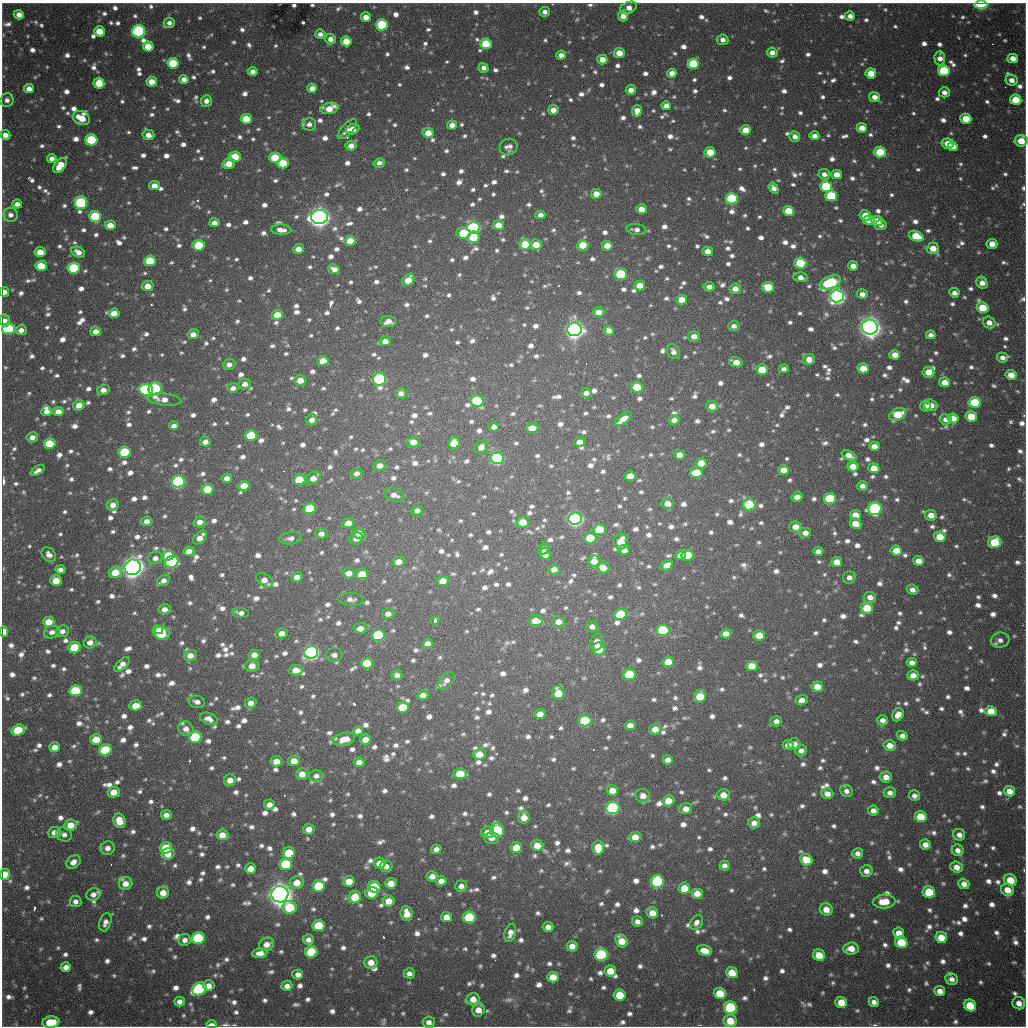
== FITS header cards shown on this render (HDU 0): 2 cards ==
NAXIS1  =                 1024 / length of data axis 1
NAXIS2  =                 1024 / length of data axis 2

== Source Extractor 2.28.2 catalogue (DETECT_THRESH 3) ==
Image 1024 x 1024 px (HDU 0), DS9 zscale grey, 1 PNG px = 1 image px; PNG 1028 x 1028 px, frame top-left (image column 1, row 1024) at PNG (2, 3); each listed source drawn as its Kron ellipse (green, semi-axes under 4 px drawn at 4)
Background 758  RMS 23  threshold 68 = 3 sigma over >= 5 px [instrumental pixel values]
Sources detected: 1739; of the 1739, the 500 brightest by FLUX_AUTO listed and drawn (1239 fainter detections omitted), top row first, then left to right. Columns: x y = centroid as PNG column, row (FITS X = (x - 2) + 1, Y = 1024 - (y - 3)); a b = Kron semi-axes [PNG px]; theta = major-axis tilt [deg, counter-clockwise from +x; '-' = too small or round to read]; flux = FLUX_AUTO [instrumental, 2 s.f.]
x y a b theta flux
981 5 6 4 -2 1.4e+05
628 8 9 5 23 1.4e+04
545 12 5 5 - 8.7e+03
19 15 5 4 - 1.3e+04
623 16 5 5 - 1.5e+04
850 16 5 5 - 9.0e+03
366 17 5 4 - 1.4e+04
169 23 5 5 - 8.2e+03
382 25 6 5 - 1.2e+05
99 31 5 5 - 3.3e+04
139 31 6 6 - 3.3e+05
320 34 5 4 - 8.5e+03
330 39 5 5 - 1.1e+04
723 40 5 5 - 9.7e+03
346 41 5 5 - 3.4e+04
486 44 5 5 - 5.7e+04
148 46 5 5 - 3.2e+04
772 52 5 5 - 1.2e+04
619 53 5 5 - 2.4e+04
561 55 5 4 - 9.9e+03
940 58 7 5 -89 1.2e+04
1013 58 5 4 - 1.5e+04
602 60 5 4 - 1.9e+04
173 63 6 5 - 6.9e+04
693 64 5 5 - 1.0e+05
483 68 5 5 - 8.7e+03
253 71 5 4 - 1.1e+04
944 71 6 5 - 1.2e+05
672 73 5 4 - 1.3e+04
871 73 5 5 - 3.1e+04
184 79 5 4 - 9.8e+03
1012 80 6 5 - 1.1e+04
152 82 5 5 - 2.0e+04
99 83 5 5 - 3.9e+04
312 88 5 4 - 1.2e+04
29 89 5 4 - 1.3e+04
631 90 5 5 - 1.1e+04
944 92 5 5 - 8.8e+03
875 97 5 5 - 1.3e+04
7 100 7 6 - 8.6e+03
1016 100 6 5 - 3.7e+04
206 101 6 5 - 9.5e+03
666 106 5 4 - 1.0e+04
329 108 9 5 12 2.8e+04
553 110 5 4 - 1.6e+04
637 111 6 5 - 1.6e+04
81 118 9 6 -25 3.3e+04
246 119 5 5 - 4.1e+04
966 119 5 5 - 3.7e+04
309 124 7 6 - 1.0e+04
452 125 5 4 - 1.1e+04
862 128 5 5 - 1.7e+04
347 129 13 5 47 1.0e+04
353 129 7 5 21 2.0e+04
746 130 5 5 - 2.6e+04
428 133 5 5 - 2.3e+04
5 135 5 5 - 1.3e+04
148 135 6 5 - 1.3e+04
795 136 5 5 - 9.7e+03
814 136 5 4 - 1.1e+04
91 140 6 5 - 1.2e+05
1021 141 6 6 - 3.2e+04
948 143 6 5 - 2.0e+04
351 146 5 5 - 1.3e+04
953 146 5 4 - 1.2e+04
509 147 9 8 - 9.3e+03
710 152 5 5 - 3.4e+04
880 152 6 5 - 6.0e+04
235 157 6 5 - 5.4e+04
52 158 5 4 - 8.8e+03
275 158 6 5 - 6.2e+04
283 163 6 5 - 4.9e+04
379 163 6 4 15 8.4e+03
229 164 6 5 - 2.4e+04
60 166 8 5 52 3.1e+04
824 174 6 5 - 9.6e+03
837 174 5 4 - 1.8e+04
154 186 5 4 - 1.7e+04
826 186 6 5 - 8.6e+04
774 188 6 4 -56 8.0e+03
596 194 5 5 - 1.9e+04
831 196 6 5 - 1.0e+05
732 199 6 5 - 1.6e+05
81 203 6 6 - 2.1e+05
17 204 5 4 - 1.0e+04
641 209 5 5 - 1.6e+04
789 211 5 5 - 4.9e+04
10 215 7 7 - 9.1e+03
540 215 5 4 - 9.8e+03
865 215 6 5 - 2.9e+04
95 216 6 5 - 9.8e+04
319 217 8 7 - 1.4e+06
869 220 5 4 - 2.7e+04
877 221 6 5 - 2.1e+04
214 223 5 4 - 1.1e+04
110 225 5 5 - 2.1e+04
498 225 5 5 - 2.1e+04
881 225 6 5 - 8.8e+03
473 228 6 5 - 3.8e+05
281 230 10 5 -6 1.3e+04
636 230 10 5 -5 8.2e+03
463 233 7 5 -5 5.3e+04
916 236 8 5 -20 4.5e+04
473 237 6 5 - 5.1e+04
350 241 5 5 - 2.7e+04
525 244 5 5 - 4.6e+04
992 244 5 5 - 1.6e+04
199 245 6 5 - 5.8e+04
536 245 6 5 - 2.2e+04
583 245 5 5 - 4.3e+04
607 246 5 5 - 1.9e+04
933 248 6 6 - 2.4e+04
298 249 5 5 - 1.4e+04
708 251 5 4 - 1.7e+04
40 252 5 5 - 2.6e+04
78 252 7 5 -26 1.3e+04
150 261 6 5 - 6.8e+04
800 263 6 5 - 9.4e+04
41 266 5 5 - 5.2e+04
853 266 5 4 - 1.5e+04
74 268 6 5 - 1.1e+05
334 269 6 4 -23 1.1e+04
621 274 6 5 - 1.3e+05
800 277 7 5 -1 1.1e+04
408 280 7 5 48 3.1e+04
830 282 11 6 22 1.5e+05
982 283 6 5 - 1.3e+04
148 286 5 5 - 1.9e+04
640 286 5 5 - 2.4e+04
709 287 5 5 - 8.8e+03
768 287 6 5 - 4.7e+04
735 289 6 5 - 1.5e+04
4 292 5 4 - 1.1e+04
954 293 5 4 - 8.8e+03
862 294 5 4 - 9.7e+03
837 296 7 6 - 8.2e+05
682 300 5 5 - 2.3e+04
983 308 6 5 - 4.5e+04
599 312 6 5 - 1.9e+04
114 313 5 5 - 1.9e+04
277 315 5 5 - 2.7e+04
5 320 6 5 - 1.0e+04
388 322 8 5 2 1.5e+04
989 322 6 6 - 1.3e+04
734 326 6 5 - 8.4e+03
870 327 8 7 - 1.5e+06
9 329 6 5 - 1.6e+05
574 329 7 7 - 1.1e+06
21 330 6 5 - 1.1e+04
96 331 5 4 - 1.1e+04
609 331 5 5 - 1.2e+04
193 334 6 5 - 1.2e+04
931 335 5 4 - 8.3e+03
694 336 6 5 - 1.4e+04
385 341 6 5 - 1.3e+04
673 352 8 6 -59 8.2e+03
895 355 5 5 - 1.7e+04
1002 358 5 5 - 8.5e+03
809 359 6 5 - 1.7e+04
323 361 5 5 - 2.5e+04
736 362 7 5 -19 2.0e+04
229 364 6 5 - 8.7e+03
863 368 5 5 - 3.0e+04
784 369 5 4 - 8.0e+03
762 370 5 5 - 4.0e+04
928 372 6 5 - 2.2e+04
1011 375 5 5 - 2.0e+04
379 379 6 6 - 2.9e+05
300 380 6 5 - 1.9e+04
944 382 5 4 - 1.9e+04
245 384 6 5 - 1.1e+04
637 387 6 5 - 5.3e+04
233 388 5 5 - 8.4e+03
155 389 7 6 - 2.0e+05
103 390 6 5 - 1.1e+04
146 390 7 6 - 2.1e+05
401 393 6 5 - 8.7e+03
586 393 6 5 - 9.2e+03
165 399 17 6 -6 1.6e+04
477 401 6 6 - 1.2e+05
975 402 6 5 - 1.0e+05
79 405 6 5 - 1.4e+04
931 405 7 5 -19 1.8e+04
712 406 6 5 - 1.7e+04
925 406 5 5 - 9.2e+03
47 411 5 5 - 1.0e+04
58 412 5 4 - 1.5e+04
898 414 9 6 22 5.1e+04
971 417 6 5 - 4.6e+04
953 418 5 5 - 2.3e+04
623 419 10 4 38 1.7e+04
946 419 6 5 - 1.0e+04
312 420 6 5 - 1.0e+04
674 420 5 5 - 1.1e+04
174 426 5 4 - 9.0e+03
494 427 5 4 - 8.2e+03
532 428 6 5 - 2.4e+04
251 435 6 5 - 7.2e+04
32 437 5 5 - 9.4e+03
205 442 5 4 - 1.1e+04
413 442 7 5 -1 1.5e+04
579 442 5 5 - 1.1e+04
454 443 6 5 - 3.4e+04
50 444 6 5 - 6.4e+04
874 446 5 4 - 1.2e+04
481 447 7 6 - 1.2e+04
125 452 6 5 - 9.2e+04
679 455 5 5 - 1.6e+04
849 455 8 4 -25 1.5e+04
497 458 6 6 - 3.4e+05
701 463 5 5 - 2.2e+04
380 466 6 5 - 1.2e+04
853 466 5 5 - 2.0e+04
874 468 5 5 - 2.2e+04
38 470 8 4 30 8.0e+03
784 470 5 5 - 2.2e+04
357 473 6 5 - 8.5e+03
696 473 6 5 - 4.8e+04
630 476 5 5 - 2.3e+04
227 478 5 4 - 1.1e+04
313 478 8 5 33 1.5e+04
299 480 6 5 - 5.8e+04
178 481 6 6 - 3.2e+05
244 486 6 5 - 2.9e+04
862 486 5 4 - 8.2e+03
207 489 6 5 - 4.5e+04
394 495 10 6 -19 1.1e+04
797 497 5 4 - 1.3e+04
830 499 6 5 - 1.1e+05
667 503 6 5 - 1.5e+04
113 505 6 5 - 1.3e+04
749 505 6 5 - 1.3e+05
310 509 6 5 - 1.0e+05
875 509 7 6 - 2.4e+05
417 510 5 5 - 9.1e+03
855 515 5 5 - 1.9e+04
931 515 6 5 - 1.5e+04
575 519 7 6 - 5.8e+05
147 521 6 4 8 1.0e+04
200 522 6 5 - 1.1e+04
523 522 6 5 - 3.0e+04
348 523 6 5 - 1.8e+04
855 524 6 5 - 2.7e+04
795 527 6 5 - 1.8e+04
600 530 6 5 - 5.2e+04
359 533 6 5 - 1.7e+04
805 533 6 5 - 1.2e+04
321 534 6 5 - 9.6e+03
940 537 6 5 - 3.1e+04
200 538 8 5 43 1.5e+04
291 538 11 6 6 8.9e+03
356 538 7 6 - 1.1e+04
590 538 6 5 - 6.7e+04
621 541 8 6 79 2.6e+04
995 542 6 6 - 6.9e+04
544 549 6 5 - 9.3e+03
624 550 5 5 - 9.3e+03
896 550 5 5 - 2.6e+04
189 551 5 4 - 1.5e+04
818 551 5 4 - 8.8e+03
545 554 6 5 - 1.8e+04
49 555 8 6 -45 9.4e+03
168 555 6 5 - 3.7e+04
681 555 5 5 - 1.3e+04
687 555 6 5 - 4.3e+04
155 558 7 6 - 8.8e+03
594 561 6 5 - 1.8e+04
918 561 5 5 - 1.6e+04
172 562 6 5 - 2.4e+05
399 562 6 5 - 2.1e+04
837 562 5 5 - 2.2e+04
667 565 7 5 29 1.2e+04
133 567 8 7 - 1.5e+06
603 568 6 5 - 2.2e+04
554 569 6 5 - 1.2e+04
60 570 5 4 - 8.9e+03
115 572 6 6 - 3.1e+04
349 573 6 5 - 1.4e+04
362 574 6 5 - 3.7e+04
297 577 5 5 - 1.2e+04
849 577 6 6 - 8.6e+03
164 580 7 5 29 8.8e+03
265 580 9 6 -36 1.4e+04
56 581 6 5 - 2.8e+04
443 581 6 5 - 2.2e+04
912 590 6 5 - 9.4e+03
870 597 6 5 - 1.2e+04
351 599 13 6 -4 8.8e+03
867 608 6 5 - 3.9e+04
164 609 6 5 - 1.0e+04
241 613 8 5 -7 8.0e+03
388 614 6 5 - 9.2e+03
620 614 6 5 - 5.9e+04
435 621 5 3 - 2.0e+04
536 621 7 5 -3 2.2e+04
49 622 5 5 - 2.9e+04
559 622 6 5 - 1.4e+04
592 627 6 5 - 8.3e+03
360 628 7 5 5 1.3e+04
158 630 5 3 - 4.0e+04
663 630 6 6 - 1.3e+05
62 631 6 5 - 8.5e+03
4 632 5 4 - 2.9e+04
52 632 8 6 16 8.7e+03
161 633 8 6 -17 1.0e+05
282 633 6 5 - 1.3e+04
726 634 5 4 - 1.5e+04
378 635 6 6 - 1.3e+05
759 635 6 5 - 3.2e+04
1000 640 9 7 9 8.8e+03
90 642 6 6 - 1.3e+04
597 642 9 6 69 1.6e+04
428 643 5 5 - 9.7e+03
74 647 6 5 - 6.5e+04
599 649 6 6 - 2.7e+04
311 652 7 6 - 5.8e+05
190 655 6 5 - 1.4e+04
254 655 5 5 - 1.2e+04
334 655 8 6 3 8.6e+03
668 662 6 5 - 3.0e+04
367 663 6 5 - 6.4e+04
912 663 5 4 - 1.0e+04
122 664 9 5 43 1.2e+04
252 666 7 6 - 1.8e+04
752 666 6 5 - 3.2e+04
296 670 6 5 - 2.0e+04
629 674 6 5 - 7.3e+04
397 675 5 5 - 8.9e+03
913 675 5 5 - 1.5e+04
446 681 10 6 50 9.7e+03
817 687 6 5 - 1.9e+04
76 691 6 5 - 1.2e+05
558 693 7 6 - 3.2e+04
423 695 5 5 - 1.7e+04
700 696 6 6 - 4.1e+04
802 700 6 5 - 1.1e+04
197 702 8 6 -10 9.0e+03
251 703 6 5 - 1.2e+04
136 706 6 5 - 2.2e+04
402 707 6 5 - 4.0e+04
991 711 6 5 - 2.7e+04
540 714 5 5 - 1.5e+04
898 715 7 5 60 1.6e+04
209 719 9 5 -21 1.1e+04
883 720 5 5 - 9.8e+03
585 721 6 6 - 9.9e+04
776 721 6 5 - 8.4e+03
630 725 5 4 - 1.2e+04
186 729 8 7 - 1.2e+04
655 729 6 5 - 1.8e+04
18 730 7 5 19 7.0e+04
358 731 5 4 - 8.6e+03
902 736 5 4 - 8.7e+03
195 737 6 6 - 1.0e+05
96 739 6 5 - 3.1e+04
344 739 11 6 14 2.1e+04
365 739 6 5 - 1.6e+04
794 744 6 6 - 1.3e+04
788 745 5 5 - 1.2e+04
890 745 6 5 - 1.6e+04
55 747 5 5 - 1.4e+04
105 750 6 5 - 9.5e+04
801 751 6 5 - 9.2e+03
479 754 6 5 - 2.4e+04
668 760 5 5 - 1.1e+04
276 761 6 5 - 1.9e+04
294 761 6 5 - 2.1e+04
359 762 5 4 - 1.1e+04
302 774 6 6 - 1.8e+04
460 774 7 5 3 4.1e+04
316 776 7 6 - 8.2e+03
886 777 6 5 - 1.4e+04
230 780 6 5 - 1.4e+04
612 790 6 5 - 1.9e+04
846 791 6 6 - 8.5e+03
1009 791 5 5 - 1.6e+04
114 792 6 5 - 2.1e+04
890 793 6 5 - 8.8e+03
827 794 6 5 - 1.3e+04
723 795 6 6 - 2.0e+04
643 796 7 7 - 1.4e+04
914 796 5 5 - 8.2e+03
668 801 6 5 - 2.7e+04
269 804 5 5 - 1.3e+04
613 808 6 6 - 2.8e+05
686 809 6 5 - 1.3e+04
873 811 5 5 - 1.0e+04
166 815 5 5 - 9.5e+03
921 816 6 5 - 4.1e+04
524 817 6 6 - 1.6e+04
119 821 7 6 - 2.7e+04
754 823 6 5 - 1.1e+04
71 825 6 6 - 2.4e+04
309 829 6 5 - 1.5e+04
497 830 7 6 - 1.6e+05
54 832 6 5 - 1.3e+04
487 832 6 5 - 1.4e+04
64 834 8 7 - 8.5e+03
222 835 6 5 - 2.2e+04
959 835 6 5 - 1.0e+04
635 837 6 5 - 2.0e+04
491 838 7 6 - 1.1e+04
537 845 6 5 - 2.1e+04
925 845 5 5 - 1.3e+04
516 847 6 5 - 3.0e+04
598 847 7 6 - 3.0e+04
108 848 7 6 - 1.2e+04
166 848 6 5 - 5.5e+04
436 849 5 4 - 9.1e+03
958 850 6 5 - 9.5e+03
289 853 6 6 - 5.7e+04
857 853 5 5 - 9.0e+03
168 854 6 5 - 1.7e+04
806 860 6 5 - 4.2e+04
73 862 8 6 36 1.2e+04
380 863 6 5 - 1.4e+04
286 864 6 6 - 8.4e+04
724 865 5 5 - 8.1e+03
386 866 6 5 - 8.2e+03
956 867 6 5 - 1.4e+04
250 869 6 5 - 1.6e+04
866 871 6 6 - 9.9e+03
5 875 5 5 - 3.8e+04
432 876 5 5 - 1.1e+04
1010 880 6 5 - 3.6e+04
349 881 6 5 - 2.8e+04
441 881 5 5 - 1.3e+04
657 881 6 6 - 2.0e+05
297 883 7 6 - 2.3e+04
391 883 6 5 - 2.2e+04
126 884 7 6 - 1.5e+04
964 884 6 5 - 1.1e+04
319 886 6 5 - 6.8e+04
461 886 6 5 - 9.4e+03
374 887 6 5 - 6.6e+04
684 888 6 5 - 3.2e+04
1008 890 7 6 - 2.2e+04
929 892 6 6 - 5.7e+04
163 893 6 6 - 1.8e+04
372 893 6 6 - 3.1e+04
697 893 6 5 - 1.9e+04
93 894 7 6 - 9.4e+03
280 894 8 8 - 2.0e+06
355 897 6 6 - 3.8e+04
75 901 6 5 - 8.2e+03
389 901 6 5 - 2.1e+04
884 901 11 7 3 3.3e+04
290 907 7 6 - 6.7e+04
826 909 6 6 - 1.8e+04
652 913 6 5 - 1.9e+04
407 914 7 6 - 1.9e+04
446 917 5 5 - 1.5e+04
469 917 6 6 - 1.1e+05
637 921 5 5 - 9.1e+03
105 922 9 5 71 8.9e+03
696 922 8 6 54 8.6e+03
319 925 6 6 - 6.1e+04
548 927 5 5 - 1.1e+04
510 933 9 5 73 1.1e+04
899 933 5 5 - 2.0e+04
941 937 6 5 - 3.0e+04
198 938 6 6 - 1.6e+05
185 940 6 6 - 9.8e+03
308 940 5 5 - 8.7e+03
621 941 7 5 -56 2.8e+04
901 942 6 5 - 6.2e+04
267 944 8 6 25 1.5e+04
572 946 5 5 - 1.4e+04
851 949 8 6 4 2.0e+04
705 951 7 5 -16 1.9e+04
311 952 6 6 - 7.7e+04
260 953 7 5 8 1.2e+04
601 955 6 6 - 1.5e+05
819 955 6 5 - 2.9e+04
371 962 6 6 - 1.7e+04
66 967 5 5 - 1.0e+04
610 971 6 5 - 2.7e+04
409 973 5 5 - 8.4e+03
732 973 6 5 - 2.8e+04
298 974 5 5 - 8.9e+03
553 977 6 5 - 2.6e+04
952 979 6 5 - 9.3e+03
209 986 6 5 - 1.4e+04
287 986 5 5 - 1.0e+04
199 989 7 6 - 2.5e+05
940 991 5 5 - 1.3e+04
720 993 6 5 - 4.4e+04
620 995 6 5 - 4.5e+04
473 999 6 6 - 1.8e+04
179 1001 5 5 - 9.3e+03
841 1002 6 5 - 3.2e+04
874 1002 5 5 - 9.0e+03
1019 1003 6 6 - 1.3e+04
970 1005 6 5 - 4.8e+04
730 1008 6 6 - 1.8e+05
478 1010 7 6 - 1.7e+04
730 1021 6 6 - 3.2e+04
51 1022 8 5 8 4.3e+04
429 1022 6 5 - 8.8e+03
211 1025 5 3 - 1.0e+04
At the frame edge (FLAGS 8, measured only in part): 8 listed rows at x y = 981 5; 5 135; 1021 141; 4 292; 4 632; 5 875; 51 1022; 211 1025
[1239 fainter detections neither listed nor drawn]

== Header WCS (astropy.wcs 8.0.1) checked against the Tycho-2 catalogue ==
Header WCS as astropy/WCSLIB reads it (CRVAL/CRPIX/CD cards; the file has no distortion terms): RA---TAN/DEC--TAN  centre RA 19:04:13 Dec -20:34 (286.05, -20.56 deg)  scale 1.18 arcsec/px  FOV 20.1' x 20.1'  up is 0 deg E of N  parity flipped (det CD > 0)
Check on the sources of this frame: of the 60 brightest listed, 17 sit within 2.0 arcsec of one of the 22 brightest Tycho-2 stars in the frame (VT <= 11.99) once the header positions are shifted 0.20 arcsec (0.18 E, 0.08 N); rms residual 0.73 arcsec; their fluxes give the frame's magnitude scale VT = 25.16 - 2.5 log10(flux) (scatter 0.34 mag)
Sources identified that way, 17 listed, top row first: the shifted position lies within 2.0 arcsec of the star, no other Tycho-2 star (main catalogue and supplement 1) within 4.0 arcsec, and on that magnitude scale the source's flux lands within +1.5 / -3 mag of the star's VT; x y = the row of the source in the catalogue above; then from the Tycho-2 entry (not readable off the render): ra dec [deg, ICRS J2000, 3 dp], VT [Tycho-2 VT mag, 2 dp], TYC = Tycho-2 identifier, HIP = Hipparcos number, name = IAU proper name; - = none
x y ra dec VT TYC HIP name
981 5 286.217 -20.394 11.45 6291-2348-1 - -
139 31 285.922 -20.401 11.84 6290-1553-1 - -
91 140 285.906 -20.437 11.70 6290-1190-1 - -
81 203 285.902 -20.457 11.63 6290-1914-1 - -
473 228 286.039 -20.466 11.64 6291-2563-1 - -
837 296 286.166 -20.490 11.06 6291-1861-1 - -
870 327 286.177 -20.500 9.72 6291-280-1 - -
574 329 286.074 -20.500 10.56 6291-2482-1 - -
379 379 286.006 -20.516 11.38 6291-2555-1 - -
178 481 285.935 -20.549 11.40 6290-1670-1 - -
575 519 286.074 -20.562 10.72 6291-940-1 - -
133 567 285.919 -20.577 9.38 6290-1734-1 - -
311 652 285.981 -20.605 11.19 6290-1602-1 - -
613 808 286.086 -20.657 11.94 6295-2470-1 - -
657 881 286.102 -20.681 11.90 6295-452-1 - -
280 894 285.970 -20.684 9.47 6294-85-1 - -
601 955 286.082 -20.705 11.99 6295-205-1 - -